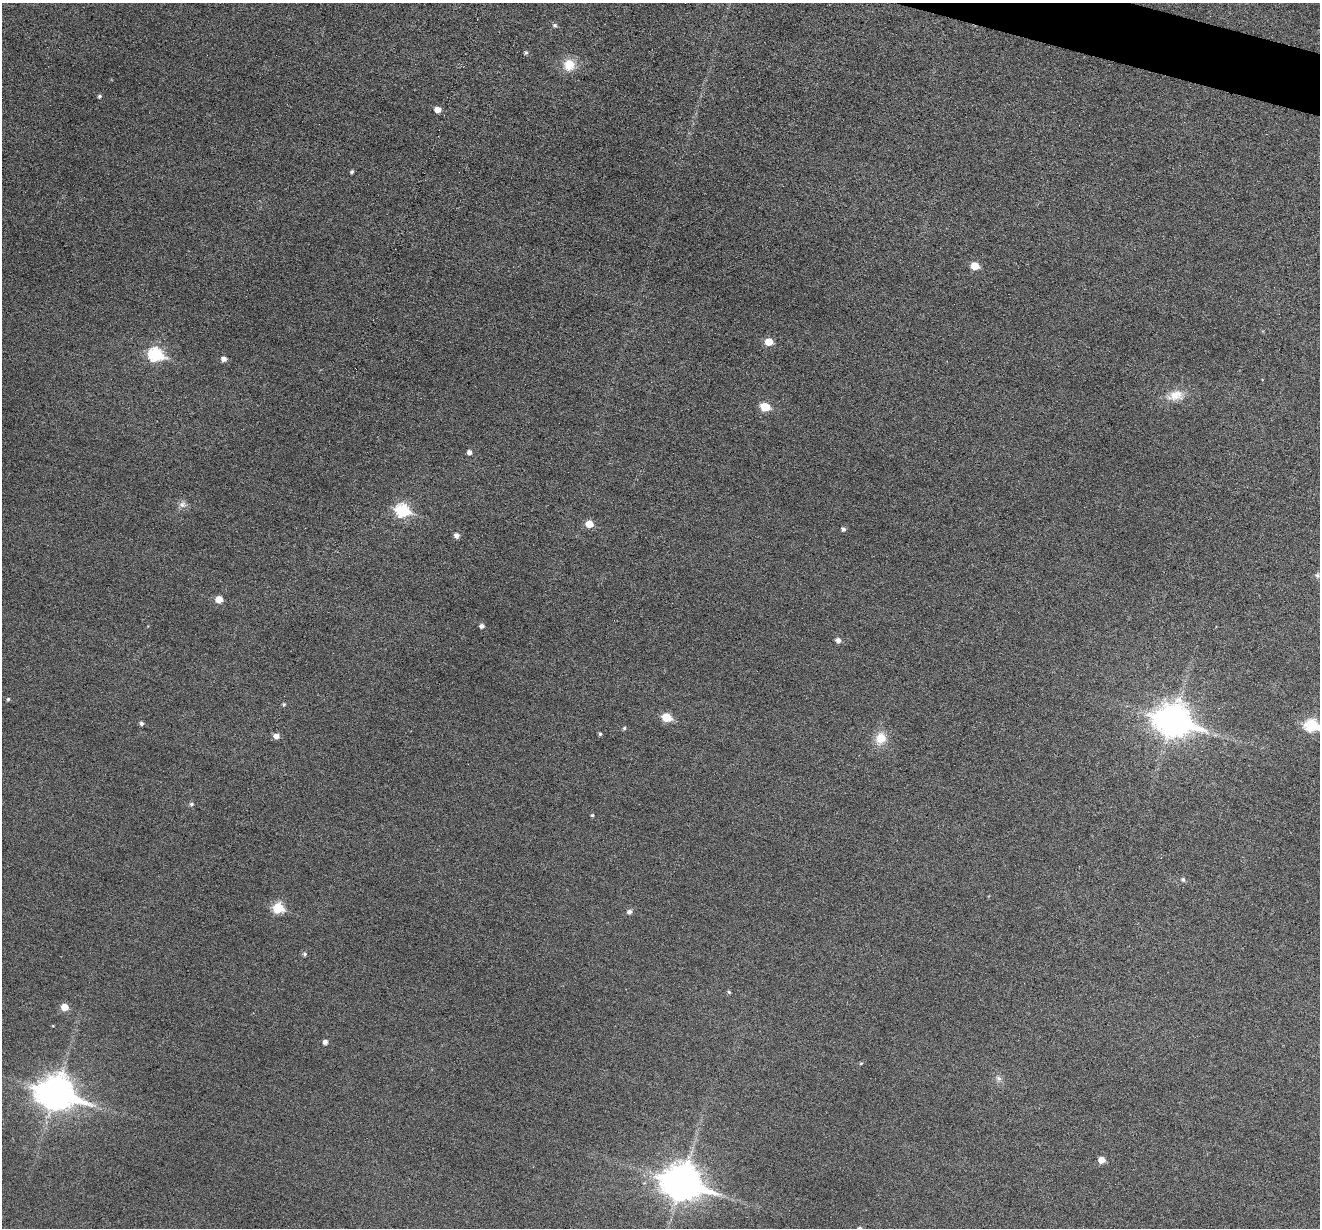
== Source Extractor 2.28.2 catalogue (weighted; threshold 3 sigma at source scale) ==
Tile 10 of 4 x 4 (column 2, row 3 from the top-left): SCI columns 1321-2638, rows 1483-2708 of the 5273 x 5289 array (HDU 1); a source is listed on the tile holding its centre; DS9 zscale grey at full resolution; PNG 1322 x 1230 px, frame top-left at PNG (2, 3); no overlay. Shown black and unused: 1% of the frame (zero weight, under 3 of 6 exposures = <1% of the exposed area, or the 3 px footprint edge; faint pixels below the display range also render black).
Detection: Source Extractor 2.28.2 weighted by HDU 2 'WHT'; one run over the whole footprint, this tile lists its part. Background 0.0472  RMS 0.0054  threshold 0.0222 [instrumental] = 3 sigma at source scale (4.09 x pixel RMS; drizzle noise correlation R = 1.36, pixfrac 0.8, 0.05/0.05 arcsec/px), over >= 5 px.
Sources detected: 46; all 46 listed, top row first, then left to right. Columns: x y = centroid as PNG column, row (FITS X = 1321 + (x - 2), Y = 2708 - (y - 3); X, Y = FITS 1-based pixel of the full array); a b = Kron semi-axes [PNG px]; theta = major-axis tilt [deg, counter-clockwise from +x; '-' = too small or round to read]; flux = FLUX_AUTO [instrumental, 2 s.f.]
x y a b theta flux
555 25 6 5 - 1.1
526 53 5 4 - 0.94
569 65 14 13 - 8.6
99 96 5 4 - 0.88
438 110 6 5 - 4.2
352 172 4 3 - 0.94
975 266 5 5 - 10
769 342 6 5 - 8.3
155 354 8 7 - 61
224 359 5 5 - 2.5
1175 395 22 13 16 8
765 407 6 5 - 16
469 452 5 4 - 2
182 504 10 9 - 2.4
402 510 8 6 -18 52
589 524 6 6 - 7.1
843 529 5 4 - 1.5
457 535 5 5 - 2.3
1317 575 7 6 - 1.2
219 599 6 6 - 5.8
482 626 5 4 - 1.9
838 640 5 5 - 2.2
8 699 4 4 - 0.7
284 704 5 4 - 0.69
666 717 6 6 - 14
1173 720 14 11 -15 840
141 723 4 4 - 1.1
1311 725 8 6 -13 44
624 728 4 4 - 0.74
600 734 4 4 - 0.75
276 736 6 6 - 3.1
881 738 14 12 69 8.3
191 804 6 4 13 0.96
592 815 4 3 - 0.67
1183 879 6 6 - 1.1
278 908 6 6 - 26
629 912 6 5 - 1.8
305 954 5 5 - 0.97
729 992 4 4 - 0.71
64 1007 6 6 - 7.1
325 1042 4 4 - 2.1
861 1063 5 3 - 0.54
998 1078 8 7 - 1.8
56 1093 14 11 -15 950
1101 1160 6 5 - 5
682 1182 15 11 -16 1100
Isophote crosses this tile's border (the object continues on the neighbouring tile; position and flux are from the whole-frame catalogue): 1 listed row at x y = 1311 725